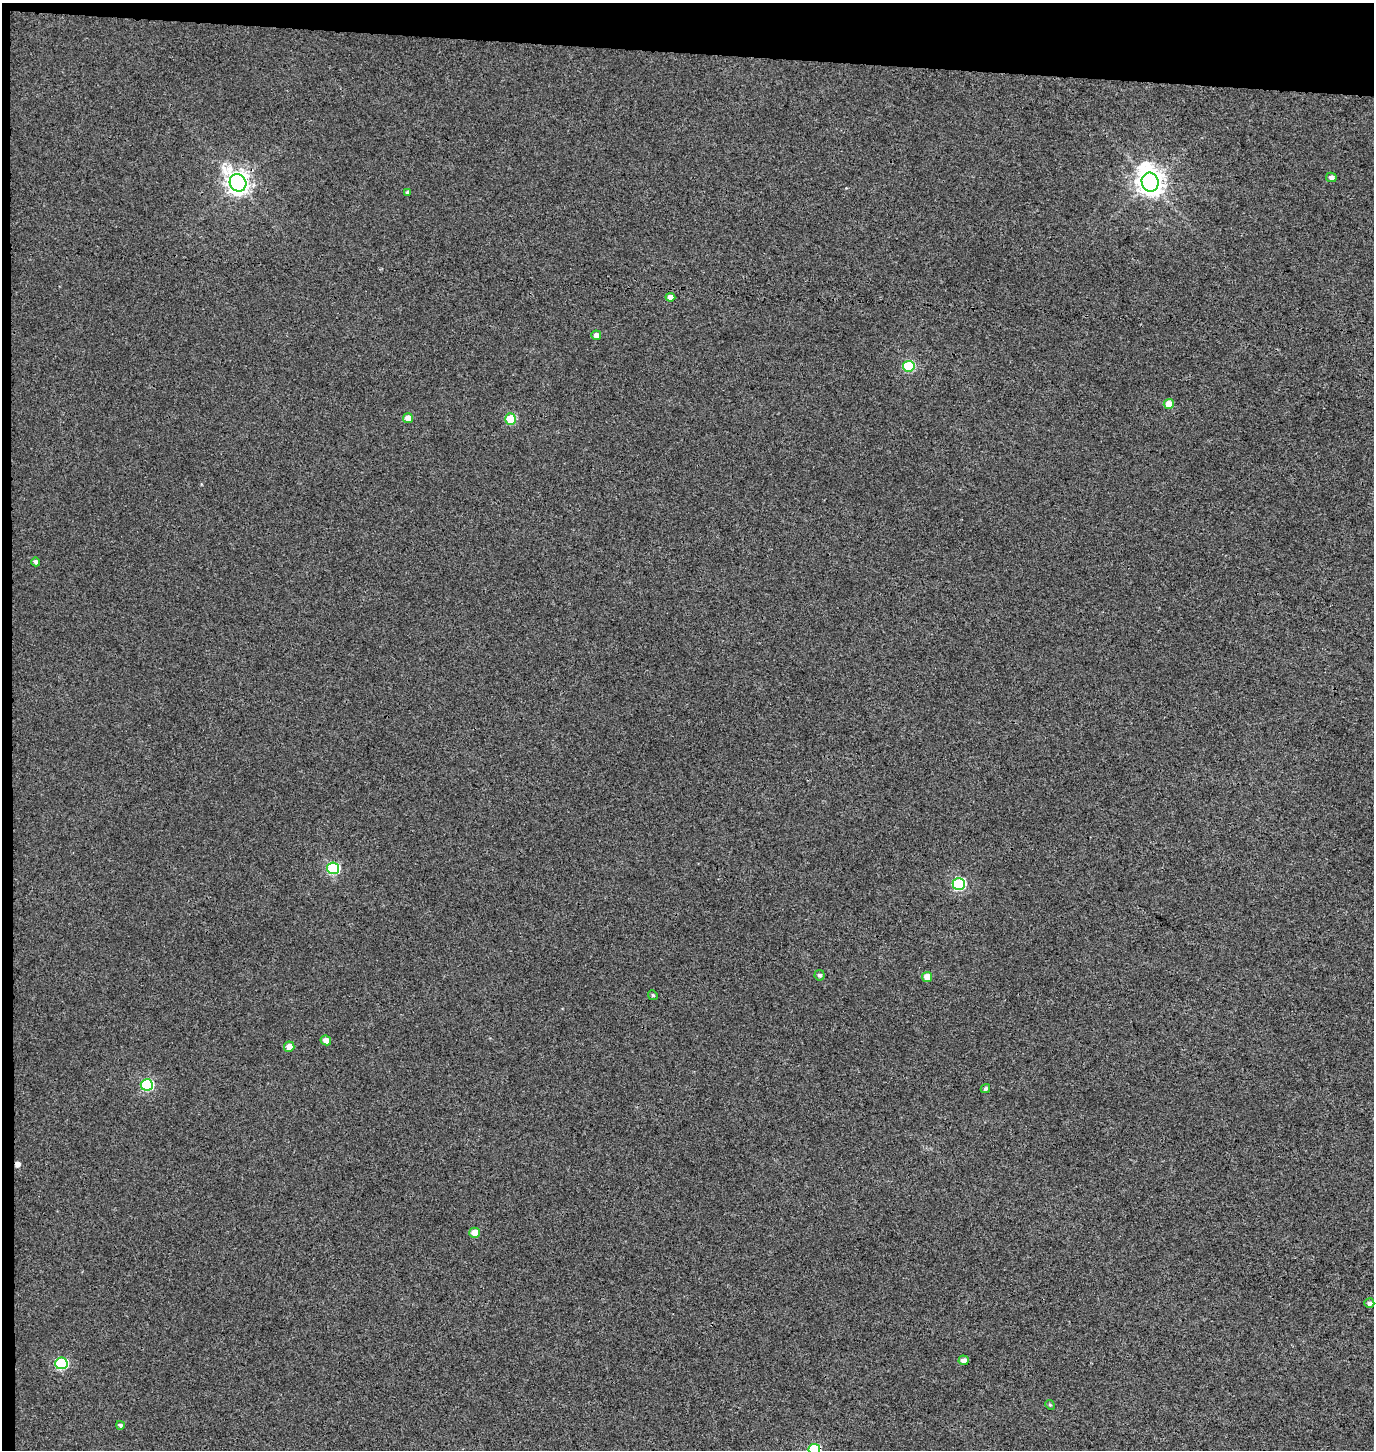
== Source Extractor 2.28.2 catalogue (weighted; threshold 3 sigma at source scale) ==
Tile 1 of 3 x 3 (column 1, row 1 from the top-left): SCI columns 271-1642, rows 2908-4355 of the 4656 x 4358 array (HDU 1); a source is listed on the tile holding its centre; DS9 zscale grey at full resolution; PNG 1376 x 1452 px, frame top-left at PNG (2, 3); each listed source drawn as its Kron ellipse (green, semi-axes under 4 px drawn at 4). Shown black and unused: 4% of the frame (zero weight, under 3 of 4 exposures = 5% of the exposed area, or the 3 px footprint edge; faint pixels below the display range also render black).
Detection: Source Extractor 2.28.2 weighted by HDU 2 'WHT'; one run over the whole footprint, this tile lists its part. Background 0.00244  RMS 0.004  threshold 0.018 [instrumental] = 3 sigma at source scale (4.5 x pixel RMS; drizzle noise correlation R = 1.50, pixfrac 1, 0.0396/0.0396 arcsec/px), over >= 5 px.
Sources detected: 28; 1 cosmic-ray / hot-pixel residue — neither listed nor drawn; the other 27 listed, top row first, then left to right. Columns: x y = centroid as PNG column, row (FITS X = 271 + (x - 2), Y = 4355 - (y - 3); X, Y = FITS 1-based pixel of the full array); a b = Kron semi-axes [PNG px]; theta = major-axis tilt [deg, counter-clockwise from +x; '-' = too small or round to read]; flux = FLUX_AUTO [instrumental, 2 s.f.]
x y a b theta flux
1331 177 5 4 - 1.5
1150 182 9 8 - 420
238 183 9 8 - 290
407 192 3 3 - 0.65
670 297 5 4 - 2.3
596 335 5 4 - 2
909 366 5 5 - 29
1169 404 5 5 - 4.9
408 418 5 5 - 3.4
511 419 6 5 - 17
36 562 4 4 - 1
333 868 6 6 - 37
959 884 6 6 - 45
820 975 5 5 - 0.92
927 977 5 5 - 4.8
653 995 5 4 - 0.58
326 1040 5 5 - 2.3
289 1047 5 5 - 3.6
147 1085 6 6 - 37
985 1089 5 4 - 0.79
475 1233 5 5 - 4.4
1369 1303 5 5 - 1.1
963 1360 5 5 - 2
61 1363 6 6 - 36
1050 1405 5 4 - 0.49
120 1425 4 4 - 0.74
814 1449 6 5 - 26
Overlapping masked pixels (flux is a lower limit): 2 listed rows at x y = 238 183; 814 1449
Isophote crosses this tile's border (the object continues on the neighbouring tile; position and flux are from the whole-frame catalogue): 1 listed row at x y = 814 1449